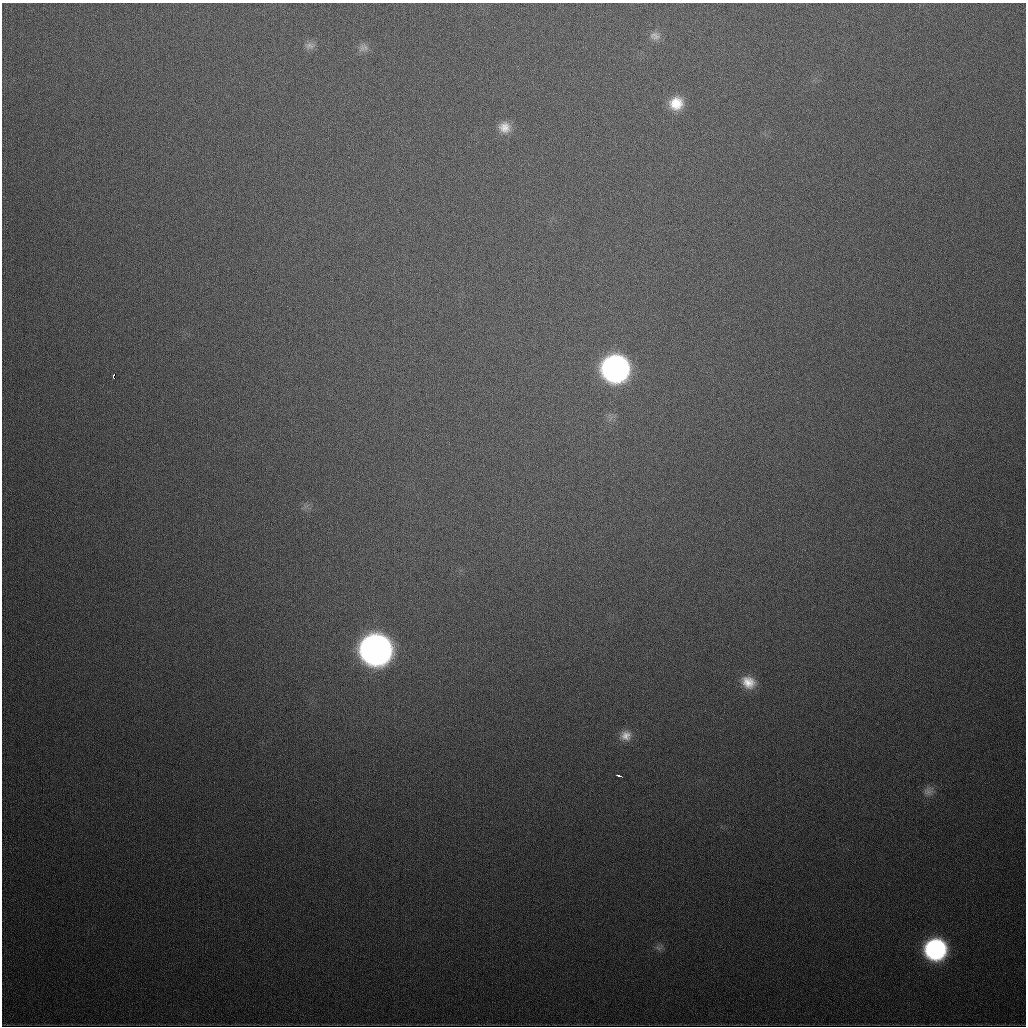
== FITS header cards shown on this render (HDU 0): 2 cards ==
NAXIS1  =                 1024
NAXIS2  =                 1024

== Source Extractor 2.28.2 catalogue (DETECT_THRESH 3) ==
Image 1024 x 1024 px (HDU 0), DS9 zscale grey, 1 PNG px = 1 image px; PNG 1028 x 1028 px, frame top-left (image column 1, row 1024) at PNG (2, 3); no overlay
Background 463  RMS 16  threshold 48.5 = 3 sigma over >= 5 px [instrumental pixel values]
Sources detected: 14; all 14 listed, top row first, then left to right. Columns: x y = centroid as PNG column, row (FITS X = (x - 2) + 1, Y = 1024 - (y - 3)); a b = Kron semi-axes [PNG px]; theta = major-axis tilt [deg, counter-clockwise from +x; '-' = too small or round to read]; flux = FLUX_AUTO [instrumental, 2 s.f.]
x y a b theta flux
655 36 14 11 -15 7.6e+03
310 46 14 9 6 6.4e+03
362 48 12 10 77 6.4e+03
676 103 15 14 - 2.4e+04
505 127 14 14 - 1.3e+04
615 368 17 16 - 6.6e+05
114 375 6 3 81 1.8e+04
376 649 17 17 - 1.5e+06
748 682 17 13 -31 1.9e+04
626 736 14 13 - 1.2e+04
619 776 6 3 -19 3.4e+03
928 791 14 12 10 8.1e+03
658 948 9 5 -26 3.7e+03
935 949 15 15 - 2.5e+05